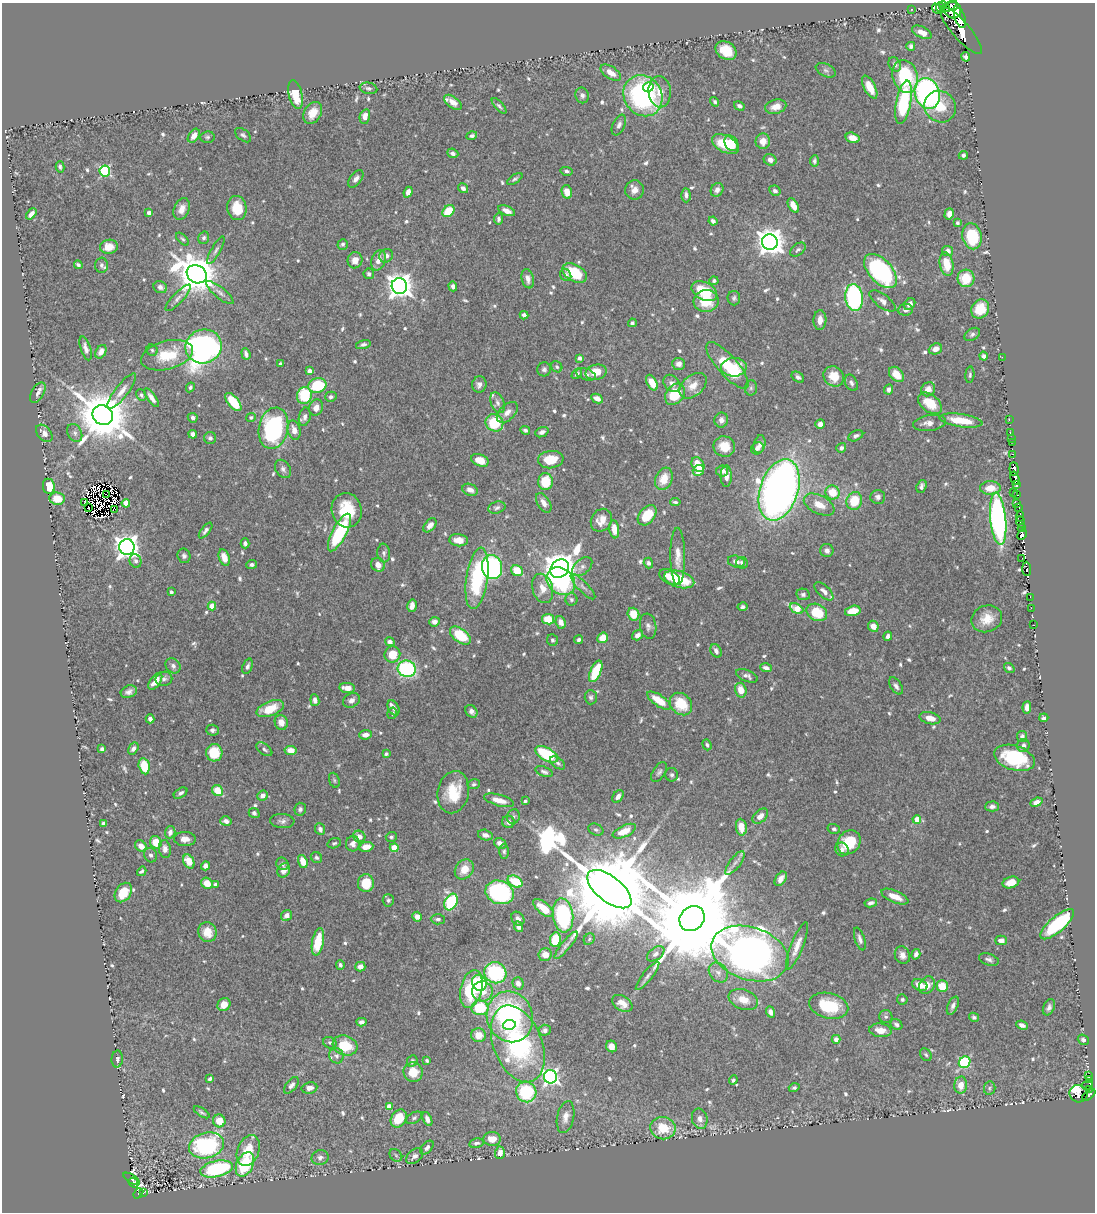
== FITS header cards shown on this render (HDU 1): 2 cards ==
NAXIS1  =                 1093
NAXIS2  =                 1210

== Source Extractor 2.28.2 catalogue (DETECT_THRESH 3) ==
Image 1093 x 1210 px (HDU 1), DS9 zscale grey, 1 PNG px = 1 image px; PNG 1097 x 1214 px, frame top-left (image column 1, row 1210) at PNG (2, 3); each listed source drawn as its Kron ellipse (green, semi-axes under 4 px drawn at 4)
Background 0.726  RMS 0.013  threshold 0.0385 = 3 sigma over >= 5 px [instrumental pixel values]
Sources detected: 741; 19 with non-positive FLUX_AUTO (blend fragments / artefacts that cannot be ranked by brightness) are neither listed nor drawn; of the other 722, the 500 brightest by FLUX_AUTO listed and drawn (222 fainter detections omitted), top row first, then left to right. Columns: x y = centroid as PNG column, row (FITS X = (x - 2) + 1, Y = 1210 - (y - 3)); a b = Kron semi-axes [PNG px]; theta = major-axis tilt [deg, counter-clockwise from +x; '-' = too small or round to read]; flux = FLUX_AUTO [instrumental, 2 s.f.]
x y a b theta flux
950 6 8 2 36 43
944 7 6 4 -48 150
940 8 5 3 - 280
911 9 2 2 - 5.7
937 9 6 4 -49 300
953 10 8 8 - 200
960 18 10 5 -72 770
961 30 30 8 -49 930
922 32 11 5 -26 8.7
911 46 4 4 - 2.7
726 50 11 8 -35 21
966 57 5 4 - 2.5
895 64 7 6 - 2.7
826 70 10 6 -25 2.6
611 73 12 6 -34 8
905 76 17 12 -72 57
648 87 5 4 - 11
870 87 12 5 -62 12
368 88 9 5 -11 2.1
660 92 15 11 -84 15
927 93 15 12 -73 210
296 95 14 7 -78 21
582 95 8 7 - 2.8
643 96 21 18 -56 160
453 102 10 5 -36 6.3
715 102 5 4 - 1.8
904 102 22 7 80 69
499 106 10 4 -48 1.9
739 106 5 4 - 2.6
776 107 10 7 15 9.6
940 107 16 15 - 20
313 113 12 8 59 12
365 117 7 5 76 7
619 125 11 6 66 3.9
243 135 9 5 -38 2.2
194 136 8 5 56 6.9
472 136 5 4 - 2.3
207 137 7 5 4 1.8
853 138 7 5 -16 9.3
763 141 8 7 - 8.3
731 143 8 6 -58 12
725 144 14 8 -27 30
453 153 6 4 -25 3.1
963 155 5 4 - 2.3
770 160 6 5 - 5.5
814 161 6 4 86 1.9
60 167 5 4 - 1.8
105 171 5 5 - 99
566 171 6 4 -12 1.9
356 179 10 5 52 3.8
515 179 9 4 33 2
463 188 5 4 - 3.5
635 190 9 9 - 6.8
717 190 7 6 - 4.5
775 191 6 5 - 2.8
408 192 5 4 - 5.7
567 192 7 5 -76 10
686 195 7 4 -87 3.1
793 206 8 4 -60 8
237 208 12 9 -84 19
182 209 11 7 67 8.1
448 211 7 5 44 27
507 211 9 4 -23 5.6
149 213 4 3 - 2.7
31 214 6 4 49 4.2
949 214 6 4 74 5.5
498 219 5 4 - 2
713 221 4 4 - 3.2
958 223 4 3 - 2.1
972 236 13 9 -78 42
204 238 6 5 - 2.6
183 239 8 4 -47 1.7
770 242 8 7 - 1100
343 244 5 5 - 2.1
109 247 9 7 8 8.9
216 250 15 4 60 3
798 250 9 5 37 2.4
948 251 5 5 - 5.3
386 256 7 6 - 4.5
355 260 8 7 - 9.2
378 260 10 7 72 7.8
947 264 12 6 -80 16
78 265 4 3 - 2
101 265 7 6 - 2.5
880 271 20 11 -47 150
575 273 13 8 -30 32
197 274 10 8 -30 2700
369 274 5 5 - 2.2
566 275 6 5 - 2.4
966 278 9 8 - 22
528 279 10 6 -76 5.5
714 281 4 4 - 1.9
399 286 8 7 - 880
453 286 5 4 - 3.5
160 287 7 6 - 3.3
704 291 14 8 -27 30
220 293 17 5 -39 3.9
854 297 13 9 -84 140
178 298 17 5 47 3.9
734 298 7 6 - 2.1
706 301 12 11 - 22
883 301 15 6 -37 4.6
910 304 6 5 - 4.9
980 309 10 8 56 18
905 310 7 6 - 4.2
524 315 4 4 - 3.3
820 320 10 6 88 7
632 323 4 4 - 1.8
972 334 8 5 32 2.3
363 344 7 4 16 2.5
204 346 18 17 - 440
86 348 12 5 -72 4.7
935 349 7 5 21 6.4
152 350 6 5 - 1.7
101 352 7 5 60 5.8
246 354 6 4 -71 2.8
167 355 27 14 14 31
984 356 4 4 - 3.1
1002 357 2 2 - 39
579 358 4 4 - 2.5
280 364 4 3 - 1.8
679 364 6 6 - 4.5
727 365 30 10 -49 43
557 367 6 5 - 1.9
734 367 13 9 2 18
544 369 7 6 - 2.6
309 371 4 4 - 5.4
596 372 10 7 13 16
577 374 6 4 43 1.9
586 374 10 5 -19 3
896 374 9 6 -46 13
970 375 8 4 85 1.8
834 376 11 9 -39 17
798 377 7 5 -35 2.6
652 383 8 5 -63 12
672 383 9 7 -47 4.2
851 383 8 6 -63 3
479 384 8 7 - 4.3
317 386 9 7 15 42
693 386 16 10 40 10
190 387 5 4 - 1.7
751 388 7 6 - 2.2
889 389 5 4 - 3.2
928 389 7 6 - 7.5
122 391 21 6 52 7.5
38 393 11 6 60 4.4
675 394 12 8 51 29
141 395 6 5 - 1.7
304 396 8 7 - 56
331 397 6 5 - 2.1
151 398 11 4 -55 5.2
597 399 6 4 -26 7
233 402 11 5 -51 28
498 403 11 6 -67 3.8
930 403 13 8 -38 18
316 407 8 7 - 6.9
507 412 12 7 44 6.5
103 415 10 9 - 5400
251 417 5 4 - 1.6
305 417 9 5 77 3.8
193 418 5 4 - 2.4
721 420 7 7 - 3.7
1009 420 2 2 - 9.7
961 421 21 6 -8 23
494 423 9 8 - 39
930 423 16 8 7 5.7
820 424 5 4 - 5.6
273 428 21 14 78 130
294 430 10 6 -75 7.3
525 430 5 4 - 1.9
542 432 7 5 24 3.2
1010 432 3 2 - 3.1
44 433 10 6 -47 6.4
75 433 9 7 -64 3.4
193 434 4 4 - 5.5
856 436 8 5 26 2.6
210 438 6 6 - 2.6
1011 438 2 2 - 4.1
1012 442 2 2 - 5.1
759 444 9 5 76 5.4
724 446 11 10 - 14
757 448 6 5 - 3.3
841 448 5 4 - 2.8
1013 454 3 2 - 20
480 460 9 6 -22 14
551 460 13 8 8 19
698 465 8 5 -56 15
283 469 10 7 -56 3.1
1014 469 7 4 -85 320
698 470 6 5 - 10
722 471 6 5 - 3.8
726 476 11 5 -90 6.5
1015 478 7 3 -73 370
664 479 11 8 67 15
545 482 8 7 - 27
1017 485 4 3 - 52
49 486 8 6 -81 20
922 486 7 5 72 2.8
990 488 10 7 0 12
470 490 8 5 -22 5.4
779 490 32 19 72 660
832 492 7 6 - 19
1013 493 3 2 - 21
106 495 4 2 - 1.7
1016 495 4 2 - 12
878 497 7 7 - 2.9
57 499 7 6 - 15
854 501 9 8 - 25
675 502 5 3 - 1.7
84 503 3 2 - 1.9
126 503 4 4 - 20
544 503 11 6 -60 5.5
1017 504 2 2 - 15
819 505 16 9 -27 12
88 508 2 2 - 1.9
497 508 9 6 15 2.4
1019 508 3 2 - 32
115 509 3 2 - 1.9
347 510 17 15 -77 34
647 515 11 7 50 24
1020 516 5 3 - 230
998 519 26 8 -84 250
601 520 12 10 58 9.1
1020 522 6 3 -68 130
430 525 8 5 50 4.9
1022 528 4 3 - 79
614 529 9 5 -83 9.6
206 531 9 4 52 2.7
339 533 21 7 62 73
1022 535 5 3 - 340
459 540 9 6 -6 8
245 543 5 4 - 2.7
127 547 8 7 - 850
827 551 6 6 - 3.5
384 553 9 6 -84 2.6
184 556 7 6 - 2.8
678 556 29 7 -90 9.8
224 557 8 5 -71 8.6
1022 558 3 2 - 5
136 561 7 6 - 2.4
736 561 8 5 -13 4.5
648 563 5 4 - 2.2
742 563 6 5 - 2.5
252 565 5 4 - 2.4
378 565 7 6 - 5.9
492 567 12 10 -79 170
582 567 12 7 42 4.4
560 569 10 8 44 2000
1027 569 7 3 -87 58
517 571 6 5 - 19
670 577 11 7 -29 11
477 578 31 11 82 72
679 579 15 8 -17 36
561 581 15 12 -41 68
583 587 17 5 -46 3.6
543 588 15 10 -74 9.5
824 591 12 6 -44 4.9
171 592 4 3 - 2.2
803 594 7 5 -11 2.2
1030 597 2 2 - 2.4
571 600 6 6 - 2.1
212 606 4 4 - 17
412 606 6 4 77 6
742 607 5 4 - 2
1031 608 2 2 - 4
797 609 7 4 -27 27
853 611 8 5 14 15
817 612 11 8 -27 29
633 614 6 6 - 14
548 619 6 5 - 17
987 619 15 13 22 14
434 622 5 4 - 4.4
561 622 6 5 - 5.5
1034 625 2 2 - 1.9
648 626 12 8 -81 4.3
873 626 5 5 - 8.4
460 635 12 6 -37 36
637 635 6 4 36 4.6
888 636 5 4 - 2.8
603 638 5 5 - 15
552 640 6 5 - 1.8
578 640 4 4 - 2.2
390 642 5 4 - 4
716 651 7 5 -62 3.6
392 654 8 8 - 19
173 666 8 6 -47 3.7
247 666 8 5 70 2.5
766 668 6 4 -19 3.7
1009 668 5 4 - 2.3
407 669 9 8 - 100
596 671 11 5 66 36
747 676 11 5 -22 3.5
164 679 8 7 - 3
155 681 9 5 55 9.9
896 686 9 5 -58 3.3
347 688 7 5 -7 9.4
741 690 7 5 -73 11
129 692 8 6 22 4
591 697 7 6 - 2.1
315 700 6 4 -83 3.9
351 700 9 6 31 4.5
659 701 14 5 -34 19
681 704 12 10 -45 26
1027 707 6 4 84 5.9
393 708 8 5 -62 3.6
270 709 14 7 22 20
471 711 7 5 -54 3.5
392 713 6 4 75 1.8
930 718 10 6 -14 7
1044 718 4 4 - 2.5
150 719 4 4 - 4.2
281 722 7 6 - 7.8
212 730 6 5 - 2.5
365 735 6 4 5 5.6
1022 737 5 5 - 2.9
707 745 5 4 - 1.8
1023 745 6 6 - 3.6
102 749 4 3 - 2.5
133 749 6 4 58 3.3
264 749 9 5 -37 2.4
291 750 6 4 -10 9.7
214 753 9 8 - 25
386 754 4 3 - 1.8
547 754 12 6 -30 53
1014 758 21 12 -17 52
558 763 8 5 -38 2.1
144 766 8 5 -77 25
544 772 9 4 -21 2.2
659 772 11 6 58 2.7
672 775 7 6 - 2.2
334 780 8 5 -71 1.7
474 784 6 5 - 1.7
217 791 6 5 - 18
453 792 21 15 78 31
181 793 7 4 33 2.9
263 796 5 5 - 5.4
618 796 7 5 56 3.8
499 800 15 5 -16 10
525 801 3 3 - 1.7
1036 802 6 4 21 5.6
992 806 7 5 2 2.9
300 809 6 5 - 2.2
254 813 5 5 - 1.9
513 816 7 6 - 2.2
760 816 9 6 44 6.3
917 819 4 4 - 10
226 821 5 4 - 4.4
282 821 12 7 -3 3.5
508 822 6 6 - 3.6
103 823 4 3 - 1.7
741 827 8 5 -81 11
320 829 6 5 - 3.2
834 829 6 5 - 2
596 830 8 5 -24 1.9
624 831 12 5 25 13
170 832 6 5 - 3.7
485 835 7 5 -14 4.7
359 837 6 5 - 5.4
391 837 5 5 - 1.8
185 839 10 7 -1 6.2
156 842 6 5 - 17
849 842 13 10 51 31
334 843 7 5 19 1.7
500 843 6 5 - 5.4
353 844 8 7 - 4.4
141 846 6 5 - 7.3
366 847 7 5 9 9.4
394 848 4 4 - 20
165 849 9 6 -81 5.6
842 849 7 6 - 3.3
504 851 7 5 89 1.9
151 855 7 6 - 2.5
316 858 6 5 - 1.8
189 861 7 5 -61 15
303 861 7 4 -70 12
735 863 14 5 53 3.8
282 864 6 6 - 2.6
205 866 4 4 - 3.7
464 869 11 8 51 12
284 870 7 6 - 7
142 871 5 3 - 1.7
781 879 8 5 54 6.6
515 881 8 5 -30 31
207 883 6 5 - 12
366 883 9 8 - 21
1011 883 8 5 16 11
215 884 4 3 - 2.1
609 889 26 12 -38 24000
500 892 14 11 -19 120
123 893 10 7 55 18
895 897 14 6 -23 13
388 900 6 5 - 2.1
451 902 9 6 63 67
871 903 6 4 8 3.1
543 908 12 5 -40 17
287 915 6 5 - 5.5
563 915 17 10 -83 110
417 917 5 4 - 5.2
438 919 7 5 -3 2.2
518 919 7 6 - 3.2
692 919 13 11 47 26000
1057 924 21 7 41 70
519 927 5 4 - 3.2
207 932 10 9 - 14
589 939 6 5 - 1.8
860 939 12 5 -72 3.4
555 940 7 5 79 32
1001 940 6 5 - 5.5
318 942 14 6 79 28
566 945 17 4 51 3.9
797 946 25 6 68 8.9
750 953 40 26 -18 800
656 954 10 6 38 3.6
916 954 5 4 - 3.6
545 955 6 6 - 7.1
902 955 9 7 -66 5.1
989 960 10 5 -18 2.9
340 965 4 4 - 2.2
360 967 5 5 - 5
718 972 11 8 -48 5.3
495 973 11 10 - 86
648 976 18 5 51 4.2
479 983 8 7 - 32
518 983 6 5 - 4.2
920 985 8 5 -22 10
927 985 9 7 56 7.6
942 986 5 5 - 17
471 989 19 10 77 57
482 991 10 10 - 14
902 999 5 5 - 1.6
743 1000 15 9 -19 13
622 1003 11 7 -32 8.1
224 1005 7 6 - 11
829 1006 20 12 -13 40
953 1006 9 5 66 3.5
1049 1007 8 5 65 3.1
480 1008 8 7 - 38
770 1012 5 4 - 3.5
510 1017 26 23 -69 140
886 1017 7 6 - 1.9
974 1017 5 4 - 1.9
361 1022 5 4 - 2.5
509 1025 6 5 - 12
896 1025 6 5 - 2.6
1022 1025 6 4 -25 3.2
545 1030 6 5 - 3
880 1030 11 7 -7 9.7
478 1035 7 7 - 9.9
836 1039 4 4 - 5.6
1083 1040 6 5 - 2.5
330 1043 7 5 -24 2.1
518 1044 40 24 -68 160
345 1045 13 9 -18 30
611 1046 6 5 - 5.6
926 1055 7 5 -55 1.6
336 1056 8 7 - 3.6
117 1059 8 5 87 2.9
412 1061 6 5 - 2.2
427 1061 3 3 - 1.7
965 1062 6 5 - 95
413 1072 10 9 - 16
1088 1076 3 2 - 35
551 1077 7 6 - 280
210 1079 4 3 - 2
1090 1079 3 2 - 30
733 1080 5 4 - 1.8
291 1085 10 5 51 3.6
961 1085 8 6 85 9.8
1087 1085 6 2 28 45
309 1088 8 5 11 5.7
794 1088 5 4 - 1.9
990 1088 7 5 80 1.8
1089 1089 3 2 - 66
526 1092 10 10 - 54
1079 1094 9 8 - 120
1089 1095 7 3 37 220
389 1106 4 4 - 7.2
202 1112 9 3 -33 1.7
566 1117 16 8 78 7.2
399 1118 9 7 56 22
414 1118 8 5 30 2
427 1119 7 4 -66 4
700 1119 10 7 -76 5
219 1121 6 6 - 14
663 1128 13 11 -8 24
492 1139 9 7 -5 8.4
476 1143 7 4 11 2.3
207 1145 18 12 15 120
427 1147 8 5 48 3.4
248 1150 16 11 69 22
500 1153 6 5 - 5.8
396 1155 7 5 -45 1.7
415 1156 10 6 39 3.5
320 1158 8 7 - 3.7
245 1164 13 8 65 48
217 1169 16 8 13 100
132 1179 9 4 -33 52
133 1183 5 3 - 41
138 1193 6 3 51 28
143 1193 3 2 - 6.6
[222 fainter detections neither listed nor drawn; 19 non-positive-flux detections neither listed nor drawn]